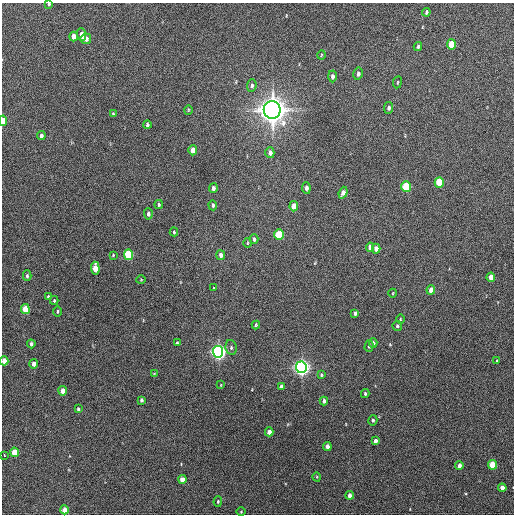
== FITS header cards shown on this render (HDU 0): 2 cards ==
NAXIS1  =                  512 / Axis length
NAXIS2  =                  512 / Axis length

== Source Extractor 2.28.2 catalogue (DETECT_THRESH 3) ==
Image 512 x 512 px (HDU 0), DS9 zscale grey, 1 PNG px = 1 image px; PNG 516 x 516 px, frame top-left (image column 1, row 512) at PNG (2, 3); each listed source drawn as its Kron ellipse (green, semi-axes under 4 px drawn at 4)
Background 589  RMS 16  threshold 49.4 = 3 sigma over >= 5 px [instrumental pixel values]
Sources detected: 88; all 88 listed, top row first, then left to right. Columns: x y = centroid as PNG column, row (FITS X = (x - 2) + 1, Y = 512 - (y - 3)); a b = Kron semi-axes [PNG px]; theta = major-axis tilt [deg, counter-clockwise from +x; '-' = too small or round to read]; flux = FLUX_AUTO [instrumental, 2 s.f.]
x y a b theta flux
49 4 3 3 - 1.4e+03
426 12 4 3 - 1.5e+03
81 34 6 3 -85 6.4e+03
73 36 5 4 - 9.5e+03
86 39 5 5 - 5.5e+03
451 44 5 4 - 2.7e+04
418 46 4 3 - 1.7e+03
321 55 4 3 - 9.0e+02
358 74 6 4 79 3.3e+03
332 76 6 4 -88 4.3e+03
397 82 6 3 81 1.1e+03
252 85 6 4 85 2.8e+03
389 108 6 4 80 2.9e+03
188 110 4 3 - 9.5e+02
272 110 9 8 - 1.5e+06
113 114 4 2 - 1.4e+03
3 121 5 3 - 2.4e+04
147 125 4 3 - 2.2e+03
41 136 4 3 - 2.8e+03
193 150 5 4 - 1.1e+04
270 153 5 4 - 5.8e+03
439 182 5 4 - 3.9e+04
406 187 5 4 - 5.6e+04
213 188 5 4 - 3.6e+03
306 188 6 4 -84 3.5e+03
343 193 6 4 70 4.3e+03
159 204 4 3 - 1.6e+03
213 205 5 3 - 1.9e+03
294 206 5 4 - 1.4e+04
148 214 5 4 - 2.8e+03
174 232 4 3 - 1.3e+03
279 235 5 4 - 4.6e+04
254 239 5 3 - 2.6e+03
247 243 5 3 - 1.1e+03
370 247 5 4 - 6.0e+03
376 249 5 4 - 6.5e+03
113 255 4 3 - 1.0e+03
128 255 5 4 - 6.1e+04
221 255 5 4 - 4.2e+03
95 268 6 4 -88 1.8e+04
27 276 5 4 - 2.0e+03
491 277 5 4 - 1.1e+04
141 280 5 3 - 7.6e+02
214 288 3 2 - 6.8e+03
431 290 5 4 - 7.9e+03
393 293 4 3 - 7.8e+02
48 297 4 3 - 1.4e+03
54 300 4 3 - 1.3e+03
25 309 5 4 - 3.2e+04
57 311 5 3 - 1.3e+03
355 313 4 3 - 2.2e+03
400 319 4 3 - 8.6e+02
256 325 4 3 - 1.4e+03
397 326 5 4 - 1.7e+03
177 343 4 3 - 1.5e+03
373 343 4 4 - 3.7e+03
31 344 4 3 - 2.3e+03
369 346 6 4 75 1.9e+03
231 347 7 5 -78 2.3e+03
218 352 6 5 - 4.7e+05
4 361 4 4 - 1.0e+04
497 361 3 3 - 1.0e+03
34 364 4 4 - 5.7e+03
301 367 6 5 - 5.1e+05
154 374 3 3 - 7.8e+02
321 375 4 3 - 1.4e+03
221 385 4 2 - 7.5e+02
281 386 4 3 - 2.7e+03
63 391 4 4 - 1.2e+04
365 393 4 3 - 1.7e+03
141 400 4 3 - 2.1e+03
324 401 4 3 - 3.0e+03
78 409 3 3 - 1.7e+03
373 420 5 4 - 1.7e+03
269 432 4 4 - 6.7e+03
375 441 4 3 - 4.4e+03
327 447 4 4 - 5.8e+03
14 452 5 4 - 2.5e+04
4 455 3 3 - 6.5e+03
459 465 4 4 - 4.4e+03
493 465 5 4 - 3.1e+04
317 477 4 3 - 8.8e+02
182 479 4 4 - 1.0e+04
502 488 4 4 - 7.2e+03
350 495 4 4 - 5.4e+03
218 501 5 4 - 1.4e+03
64 510 4 4 - 1.2e+04
241 512 5 3 - 8.8e+02
At the frame edge (FLAGS 8, measured only in part): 3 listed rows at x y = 49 4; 3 121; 4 361